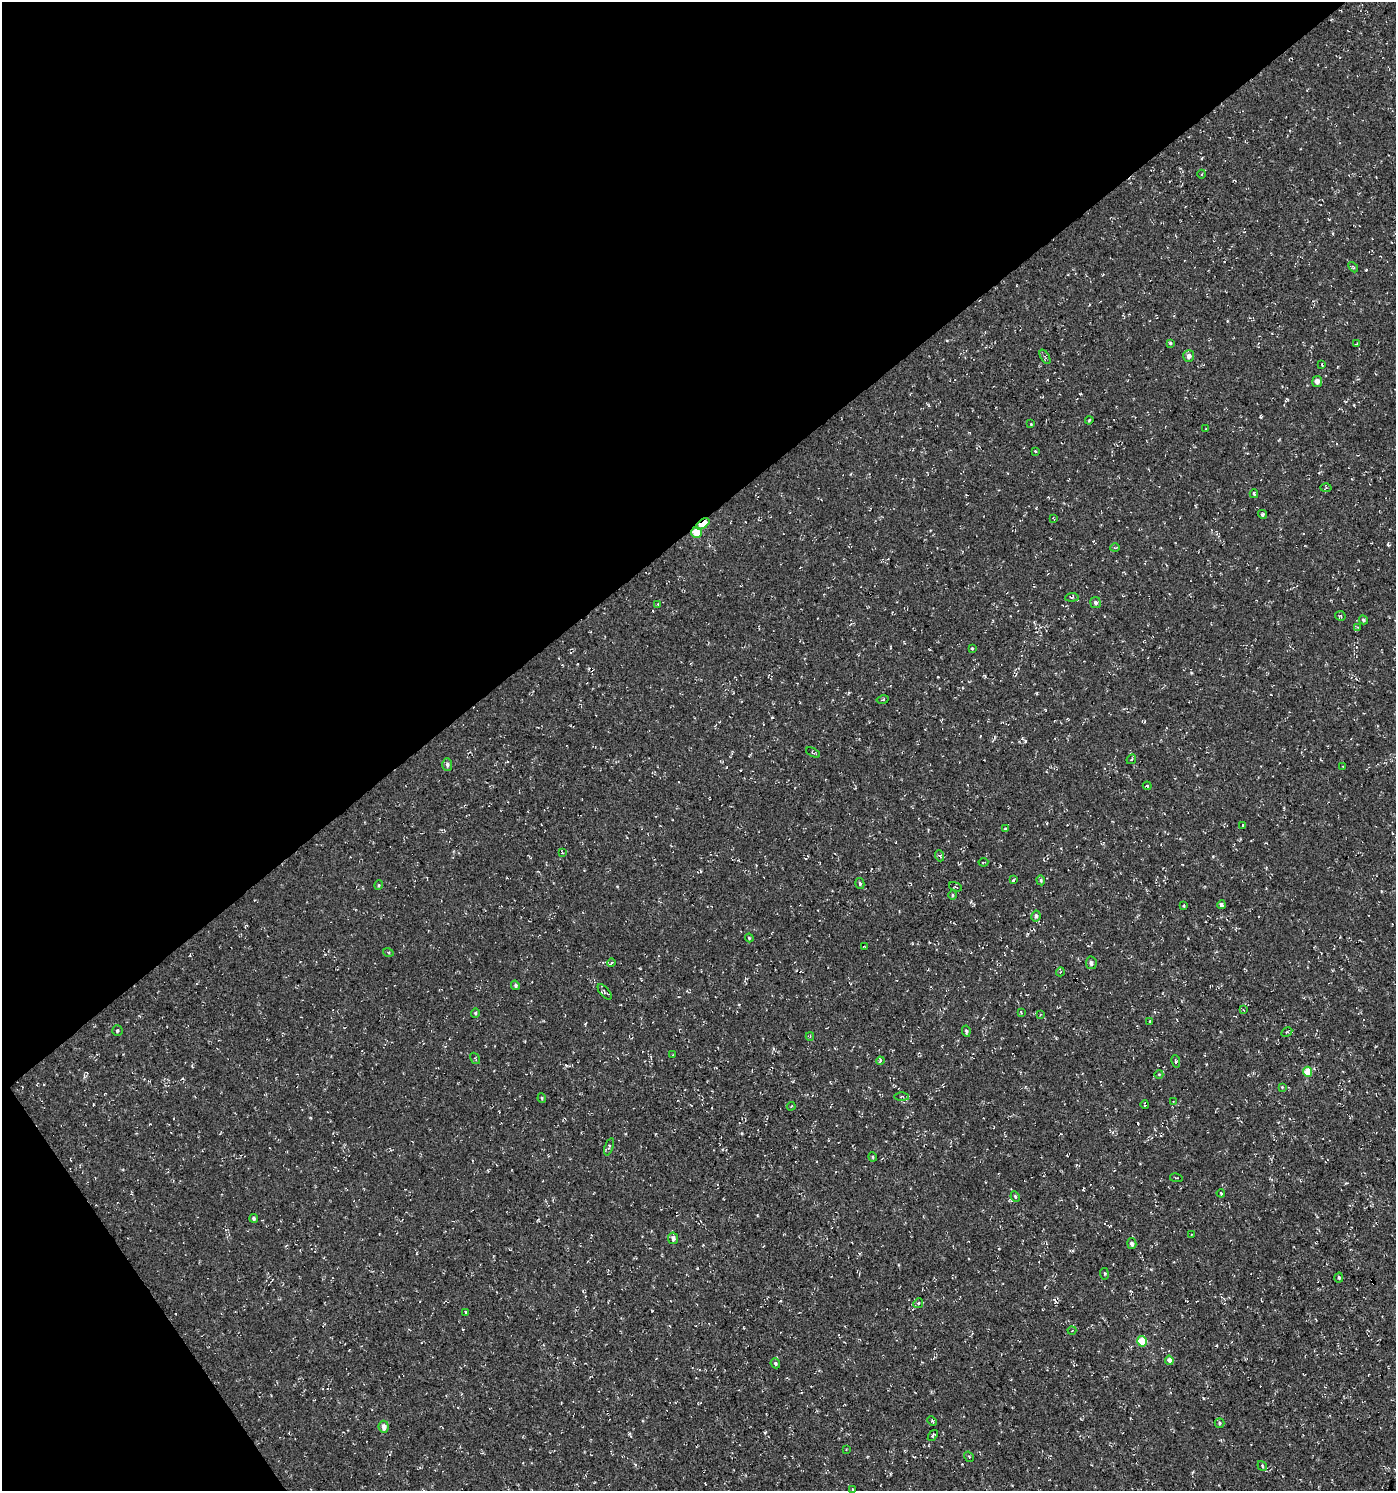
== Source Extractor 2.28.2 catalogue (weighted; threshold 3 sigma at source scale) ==
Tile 5 of 4 x 4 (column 1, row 2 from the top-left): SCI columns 192-1585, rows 2981-4469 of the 5896 x 5960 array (HDU 1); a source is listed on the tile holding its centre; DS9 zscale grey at full resolution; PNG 1398 x 1493 px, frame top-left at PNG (2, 2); each listed source drawn as its Kron ellipse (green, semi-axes under 4 px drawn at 4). Shown black and unused: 38% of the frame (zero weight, under 3 of 4 exposures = <1% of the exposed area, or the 3 px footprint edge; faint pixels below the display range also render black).
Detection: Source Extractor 2.28.2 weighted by HDU 2 'WHT'; one run over the whole footprint, this tile lists its part. Background 4.60e-05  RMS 0.005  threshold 0.0224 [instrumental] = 3 sigma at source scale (4.5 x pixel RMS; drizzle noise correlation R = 1.50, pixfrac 1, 0.0396/0.0396 arcsec/px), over >= 5 px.
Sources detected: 110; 10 cosmic-ray / hot-pixel residue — neither listed nor drawn; the other 100 listed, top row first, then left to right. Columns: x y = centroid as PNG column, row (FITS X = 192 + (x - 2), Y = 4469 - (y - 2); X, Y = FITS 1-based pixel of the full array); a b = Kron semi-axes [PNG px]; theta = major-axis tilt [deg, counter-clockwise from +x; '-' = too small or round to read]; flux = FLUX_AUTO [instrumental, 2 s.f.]
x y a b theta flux
1202 174 4 3 - 0.42
1353 267 6 3 -47 0.59
1170 343 4 4 - 0.68
1356 344 4 3 - 0.38
1189 356 6 5 - 2.4
1045 357 8 3 -59 0.71
1322 364 3 2 - 0.39
1317 381 5 5 - 2.6
1089 420 4 3 - 0.5
1031 424 3 3 - 0.31
1206 429 3 2 - 0.56
1035 451 4 3 - 0.39
1326 488 5 3 - 0.5
1254 494 4 3 - 0.69
1262 514 4 4 - 0.92
1053 518 3 2 - 0.36
703 524 7 4 35 13
696 532 5 5 - 9
1115 548 5 3 - 0.48
1072 597 7 4 5 0.71
1095 603 5 5 - 1.3
658 604 3 3 - 0.86
1340 616 5 4 - 0.58
1363 620 5 4 - 0.76
1357 627 4 3 - 0.44
972 648 4 3 - 0.46
883 700 6 3 11 0.51
813 753 7 3 -26 0.58
1131 759 5 3 - 0.53
447 764 6 5 - 1.4
1343 767 3 2 - 0.38
1147 786 4 4 - 0.57
1243 825 3 2 - 0.35
1005 829 3 3 - 0.63
562 853 3 3 - 0.39
940 856 5 3 - 0.67
983 862 5 2 - 0.35
1014 880 3 3 - 20
1041 880 5 4 - 0.82
860 884 5 4 - 0.86
379 885 4 4 - 0.56
955 887 7 3 -21 0.65
952 895 5 3 - 0.57
1222 905 4 4 - 1.1
1184 906 3 2 - 0.44
1036 916 5 4 - 1.1
749 938 4 3 - 0.46
865 947 4 2 - 0.35
388 952 5 3 - 0.42
611 963 4 3 - 0.83
1091 963 6 5 - 1.2
1060 972 4 3 - 0.45
515 985 5 4 - 0.85
605 992 9 4 -49 1
1244 1010 4 2 - 0.32
1021 1012 4 2 - 0.39
475 1013 5 4 - 0.66
1040 1015 4 3 - 0.4
1150 1022 4 3 - 0.46
117 1031 5 5 - 0.74
966 1031 6 3 -79 0.74
1287 1032 6 4 32 0.53
810 1036 4 4 - 0.5
672 1055 3 2 - 0.27
475 1058 6 3 -58 0.47
880 1061 4 3 - 0.67
1176 1061 6 4 -82 0.78
1308 1072 5 4 - 8.8
1159 1074 4 3 - 0.37
1282 1087 4 4 - 0.42
902 1097 7 3 0 0.66
542 1098 4 4 - 0.58
1173 1101 4 3 - 0.39
1145 1105 4 2 - 0.59
791 1106 4 4 - 0.56
609 1147 9 4 72 0.78
873 1157 4 4 - 0.59
1176 1178 6 2 -10 0.37
1221 1193 4 3 - 0.54
1015 1196 5 3 - 0.64
254 1218 4 4 - 0.95
1192 1234 4 3 - 0.52
673 1238 6 5 - 1.6
1132 1243 5 4 - 1.7
1104 1274 6 3 -82 0.53
1339 1278 5 4 - 0.74
918 1303 5 4 - 0.75
465 1312 4 2 - 0.39
1072 1331 4 3 - 0.36
1142 1341 5 5 - 14
1169 1360 5 4 - 2.8
775 1363 5 4 - 0.87
932 1421 5 3 - 0.51
1219 1423 5 4 - 0.73
384 1427 6 5 - 2.9
933 1435 6 4 55 0.65
846 1450 4 2 - 0.29
969 1457 6 3 -56 0.51
1262 1466 5 4 - 0.66
853 1490 4 3 - 0.52
Overlapping masked pixels (flux is a lower limit): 3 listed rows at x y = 703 524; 696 532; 1142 1341
Isophote crosses this tile's border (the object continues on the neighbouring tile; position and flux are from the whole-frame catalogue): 1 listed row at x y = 853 1490
Unlisted compact peaks at least as high as the median listed source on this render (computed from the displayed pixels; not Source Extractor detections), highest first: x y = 1025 741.